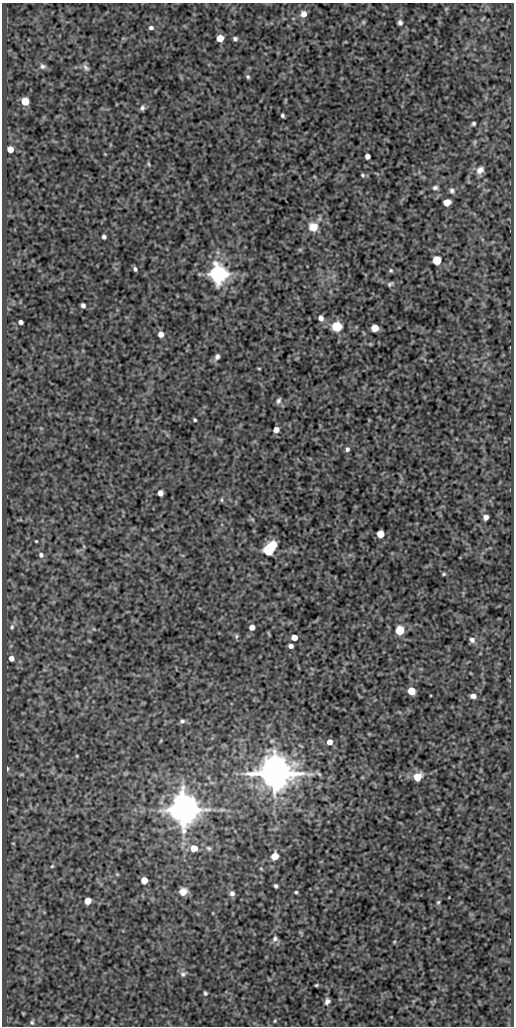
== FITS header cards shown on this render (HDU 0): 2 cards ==
NAXIS1  =                  512
NAXIS2  =                 1024

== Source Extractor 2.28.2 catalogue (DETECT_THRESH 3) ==
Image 512 x 1024 px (HDU 0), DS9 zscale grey, 1 PNG px = 1 image px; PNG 516 x 1028 px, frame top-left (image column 1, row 1024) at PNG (2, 3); no overlay
Background 82.7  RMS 0.55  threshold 1.64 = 3 sigma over >= 5 px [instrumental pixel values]
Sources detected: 98; all 98 listed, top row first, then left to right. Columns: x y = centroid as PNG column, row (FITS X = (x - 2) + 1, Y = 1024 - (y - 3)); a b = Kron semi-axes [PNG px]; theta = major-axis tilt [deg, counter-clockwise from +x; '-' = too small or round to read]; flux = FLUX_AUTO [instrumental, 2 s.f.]
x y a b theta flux
446 9 6 4 43 47
304 14 6 6 - 320
483 18 6 2 45 28
363 22 6 5 - 57
400 23 7 6 - 110
151 28 6 5 - 100
220 38 5 5 - 960
235 39 5 4 - 93
42 66 8 7 - 120
86 67 11 6 -48 120
248 77 6 5 - 67
25 101 5 5 - 1200
142 108 7 5 70 110
282 115 4 3 - 70
474 123 4 4 - 72
475 142 7 4 89 57
10 149 5 5 - 540
105 154 3 3 - 28
367 156 5 4 - 190
148 164 7 3 -81 51
480 170 10 7 49 260
363 175 6 5 - 66
435 188 7 6 - 110
452 191 8 7 - 120
447 202 5 5 - 960
313 227 11 10 - 490
104 237 4 4 - 110
437 260 5 5 - 1600
135 269 5 4 - 85
391 270 6 5 - 58
218 274 7 6 - 24000
390 284 7 4 30 72
83 305 4 4 - 120
321 318 6 5 - 200
21 322 4 4 - 140
337 326 5 5 - 3800
375 328 5 5 - 800
161 334 5 5 - 270
217 357 7 6 - 130
259 369 4 3 - 32
278 401 8 5 71 100
195 420 4 3 - 51
276 429 5 5 - 280
347 449 6 5 - 96
160 493 5 5 - 290
222 500 7 3 90 49
486 517 5 4 - 190
252 519 6 4 -19 52
380 534 5 5 - 900
36 541 3 3 - 33
273 545 5 5 - 1200
268 550 6 6 - 4400
41 555 7 6 - 140
444 574 5 4 - 50
12 627 7 5 89 76
252 627 5 5 - 260
94 629 6 3 -70 37
400 630 5 5 - 2800
268 634 7 3 -71 36
236 636 7 5 69 63
294 637 5 4 - 380
472 640 7 6 - 150
291 646 4 4 - 140
11 658 5 5 - 230
411 691 5 5 - 1000
473 696 5 4 - 190
182 721 6 5 - 98
330 742 5 5 - 320
77 756 5 3 - 32
7 769 6 3 -90 50
275 774 10 9 - 110000
319 774 10 4 -40 73
21 775 6 3 19 38
417 777 6 5 - 1000
183 810 9 8 - 93000
222 810 12 4 -4 120
13 843 4 3 - 27
194 848 5 5 - 670
209 848 7 7 - 87
275 856 6 6 - 480
52 866 5 4 - 46
261 869 6 3 -20 38
117 874 5 4 - 41
144 880 5 5 - 780
276 886 4 4 - 75
183 892 7 7 - 400
296 892 4 3 - 50
232 893 6 6 - 140
88 901 5 5 - 720
438 902 6 5 - 64
275 939 7 6 - 120
394 942 5 4 - 35
183 974 9 7 29 120
316 985 4 3 - 45
205 993 5 4 - 62
327 1001 7 6 - 140
275 1021 5 4 - 43
32 1022 6 5 - 67

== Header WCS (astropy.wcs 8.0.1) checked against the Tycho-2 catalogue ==
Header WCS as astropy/WCSLIB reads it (CRVAL/CRPIX/CD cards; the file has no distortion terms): RA---SIN/DEC--SIN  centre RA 01:00:55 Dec -00:48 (15.23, -0.80 deg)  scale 1 arcsec/px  FOV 8.5' x 17.1'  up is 0 deg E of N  parity normal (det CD < 0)
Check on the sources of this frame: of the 60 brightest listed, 3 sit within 1.5 arcsec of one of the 3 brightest Tycho-2 stars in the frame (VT <= 11.43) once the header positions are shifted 0.32 arcsec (0.29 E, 0.13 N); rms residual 0.23 arcsec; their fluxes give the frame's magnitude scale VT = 22.38 - 2.5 log10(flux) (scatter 0.31 mag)
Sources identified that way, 3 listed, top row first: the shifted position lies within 1.5 arcsec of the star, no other Tycho-2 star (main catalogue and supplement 1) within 3.0 arcsec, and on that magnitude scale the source's flux lands within +1.5 / -3 mag of the star's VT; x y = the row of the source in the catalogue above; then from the Tycho-2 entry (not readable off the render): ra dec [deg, ICRS J2000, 3 dp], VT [Tycho-2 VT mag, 2 dp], TYC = Tycho-2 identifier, HIP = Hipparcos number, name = IAU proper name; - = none
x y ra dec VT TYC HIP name
218 274 15.239 -0.730 11.43 4681-617-1 - -
275 774 15.223 -0.869 9.25 4681-736-1 - -
183 810 15.249 -0.879 10.27 4681-925-1 - -